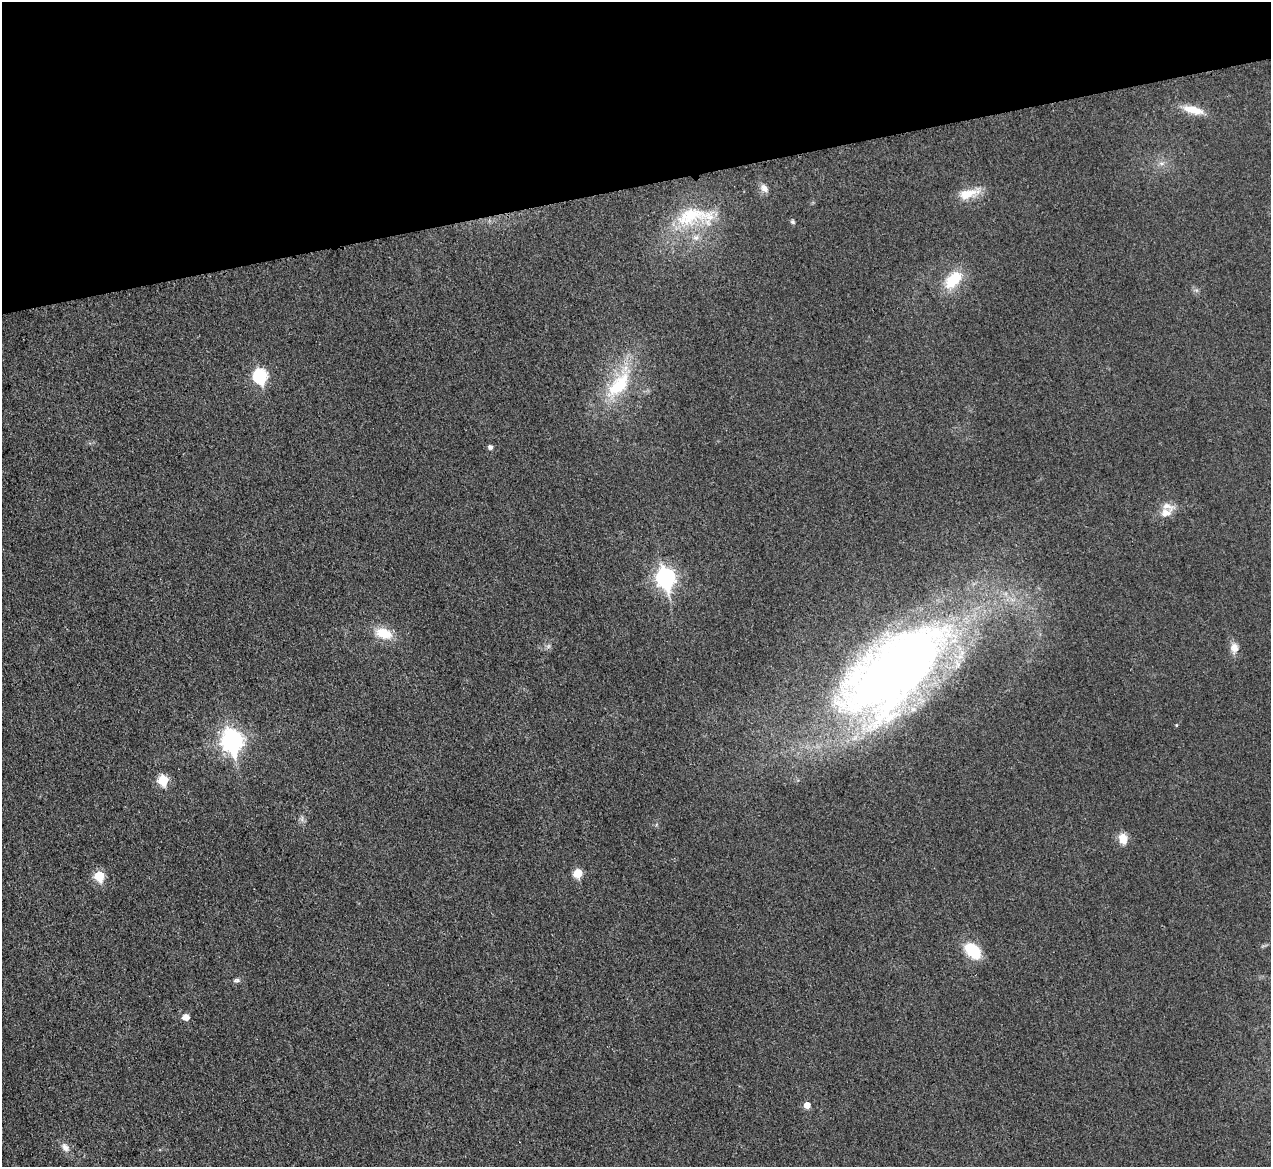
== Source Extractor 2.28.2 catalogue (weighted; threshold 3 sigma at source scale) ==
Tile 3 of 4 x 4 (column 3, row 1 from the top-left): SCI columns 2556-3824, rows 3764-4928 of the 5097 x 5078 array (HDU 1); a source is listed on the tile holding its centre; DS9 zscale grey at full resolution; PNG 1273 x 1169 px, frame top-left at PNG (2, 2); no overlay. Shown black and unused: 16% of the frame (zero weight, under 3 of 4 exposures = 1% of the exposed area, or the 3 px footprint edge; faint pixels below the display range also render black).
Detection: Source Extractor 2.28.2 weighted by HDU 2 'WHT'; one run over the whole footprint, this tile lists its part. Background 0.0431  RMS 0.0064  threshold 0.0286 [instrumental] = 3 sigma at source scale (4.5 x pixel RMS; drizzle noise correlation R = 1.50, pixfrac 1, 0.05/0.05 arcsec/px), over >= 5 px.
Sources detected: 26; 2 inside a brighter listed object's ellipse — not listed separately; the other 24 listed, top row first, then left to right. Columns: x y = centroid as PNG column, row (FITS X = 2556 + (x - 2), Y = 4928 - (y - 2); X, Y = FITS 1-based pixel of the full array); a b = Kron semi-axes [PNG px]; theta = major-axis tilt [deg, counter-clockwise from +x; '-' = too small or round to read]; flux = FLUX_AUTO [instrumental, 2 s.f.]
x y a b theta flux
1193 110 28 9 -14 10
764 188 12 8 -57 3.6
968 194 27 11 14 12
693 216 59 22 7 40
793 222 7 4 -83 1
953 280 25 14 46 20
260 376 7 7 - 78
618 385 44 20 48 38
490 447 6 5 - 2
1168 506 19 9 -23 5.8
666 578 9 8 - 230
384 633 21 13 -19 14
1234 648 13 11 -80 4.7
893 672 127 58 41 550
232 741 10 8 -78 330
163 780 6 6 - 28
1123 839 12 9 -78 7.7
578 873 6 6 - 16
99 876 7 6 - 24
973 951 18 11 -43 25
237 980 8 5 9 1.6
186 1017 6 5 - 5.6
807 1105 6 6 - 4.9
65 1147 13 8 -58 3.8